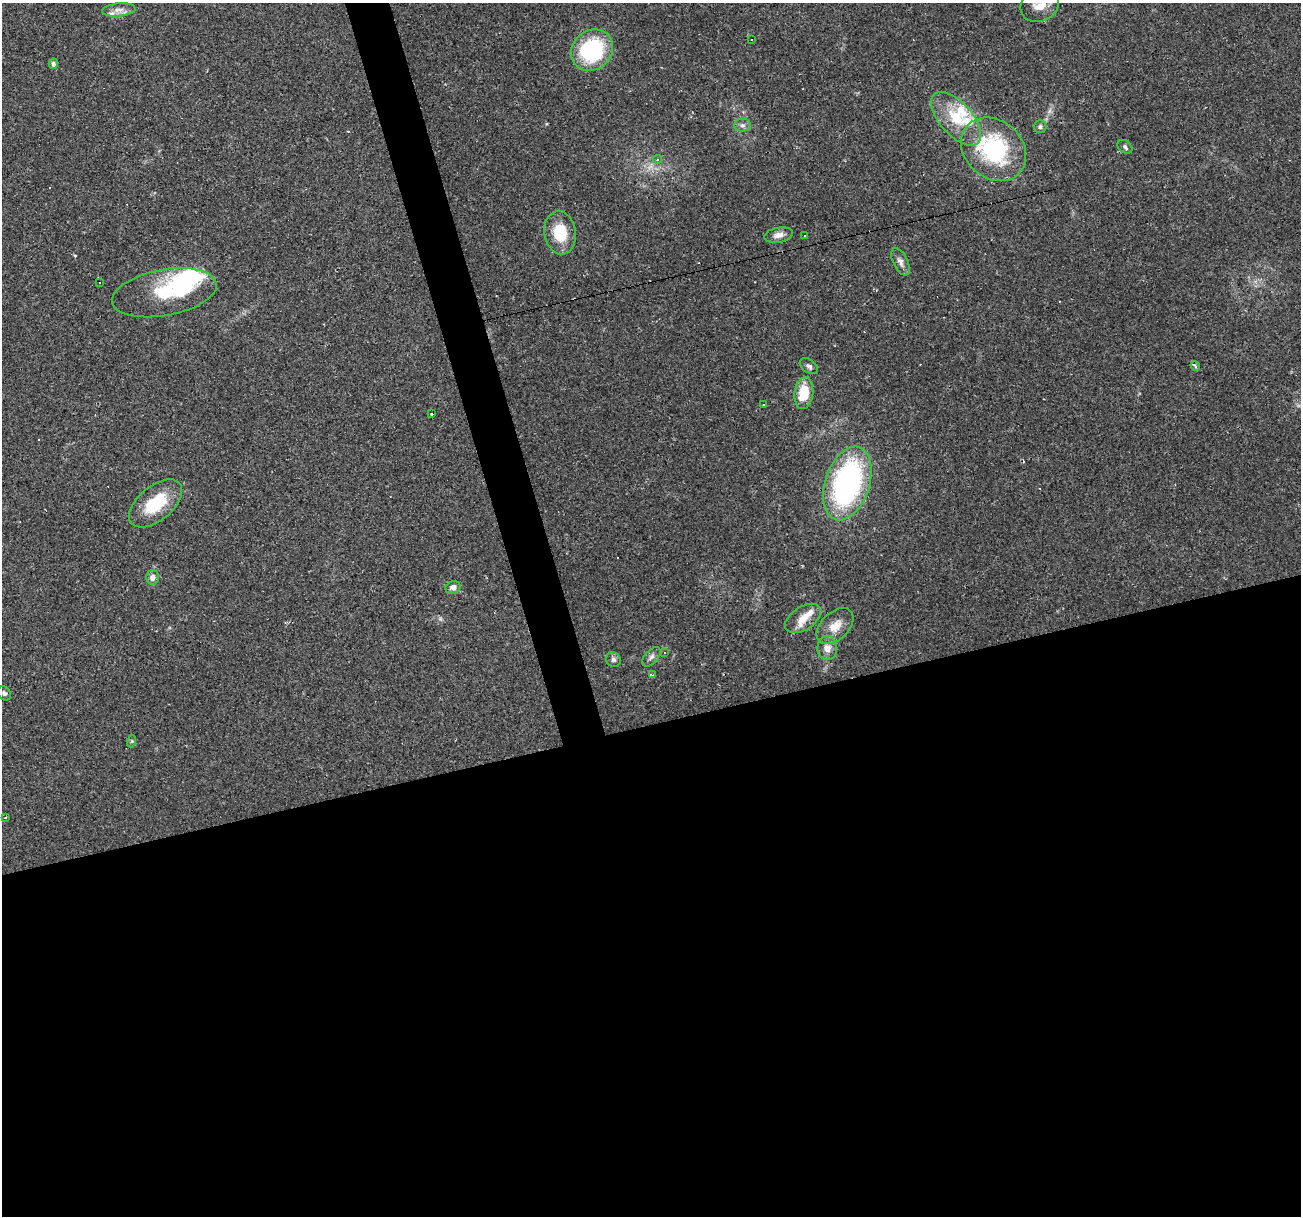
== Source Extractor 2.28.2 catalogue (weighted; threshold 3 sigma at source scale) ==
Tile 15 of 4 x 4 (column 3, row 4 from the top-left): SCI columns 2598-3896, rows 47-1260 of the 5194 x 4998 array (HDU 1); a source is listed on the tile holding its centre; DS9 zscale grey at full resolution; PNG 1303 x 1218 px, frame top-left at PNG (2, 3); each listed source drawn as its Kron ellipse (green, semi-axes under 4 px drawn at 4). Shown black and unused: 43% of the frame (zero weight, under 2 of 3 exposures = <1% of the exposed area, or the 3 px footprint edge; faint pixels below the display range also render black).
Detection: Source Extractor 2.28.2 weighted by HDU 2 'WHT'; one run over the whole footprint, this tile lists its part. Background 0.0476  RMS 0.0041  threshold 0.0186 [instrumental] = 3 sigma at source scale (4.5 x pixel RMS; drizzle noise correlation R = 1.50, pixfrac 1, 0.0396/0.0396 arcsec/px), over >= 5 px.
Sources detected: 53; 1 inside a brighter object's white glare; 11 cosmic-ray / hot-pixel residue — neither listed nor drawn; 5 inside a brighter listed object's ellipse — not listed separately; the other 36 listed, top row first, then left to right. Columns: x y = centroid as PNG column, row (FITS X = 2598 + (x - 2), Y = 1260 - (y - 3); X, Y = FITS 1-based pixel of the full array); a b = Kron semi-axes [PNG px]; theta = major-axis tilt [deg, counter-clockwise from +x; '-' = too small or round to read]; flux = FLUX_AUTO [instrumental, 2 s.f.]
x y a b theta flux
1040 5 20 16 29 7
119 10 17 6 5 2.7
751 40 3 3 - 0.7
592 50 22 19 42 36
53 64 5 4 - 1.2
956 119 33 16 -48 15
742 125 8 6 0 1.3
1040 127 6 6 - 1.1
1125 147 8 6 -39 1.1
993 149 35 28 -42 49
658 159 4 4 - 1.1
560 233 22 16 -83 13
778 235 15 7 11 2.5
804 236 2 2 - 0.34
900 262 15 7 -63 2.1
99 283 3 2 - 0.37
164 293 53 23 10 27
809 366 10 6 -36 1.4
1195 366 5 4 - 0.66
804 393 16 9 82 12
763 404 3 3 - 6
431 414 3 2 - 0.77
847 483 38 22 71 94
156 503 31 17 40 17
152 577 7 6 - 2.1
453 587 7 6 - 2
803 618 20 11 34 5.7
835 626 22 14 43 6.3
827 648 12 10 -89 3.4
664 653 3 3 - 1.4
651 657 11 6 48 1.6
613 660 8 7 - 1.4
652 675 4 3 - 0.74
4 693 8 6 -46 1.1
132 741 6 4 71 0.58
5 818 3 2 - 0.5
Isophote crosses this tile's border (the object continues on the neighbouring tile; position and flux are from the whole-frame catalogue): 1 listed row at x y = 1040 5